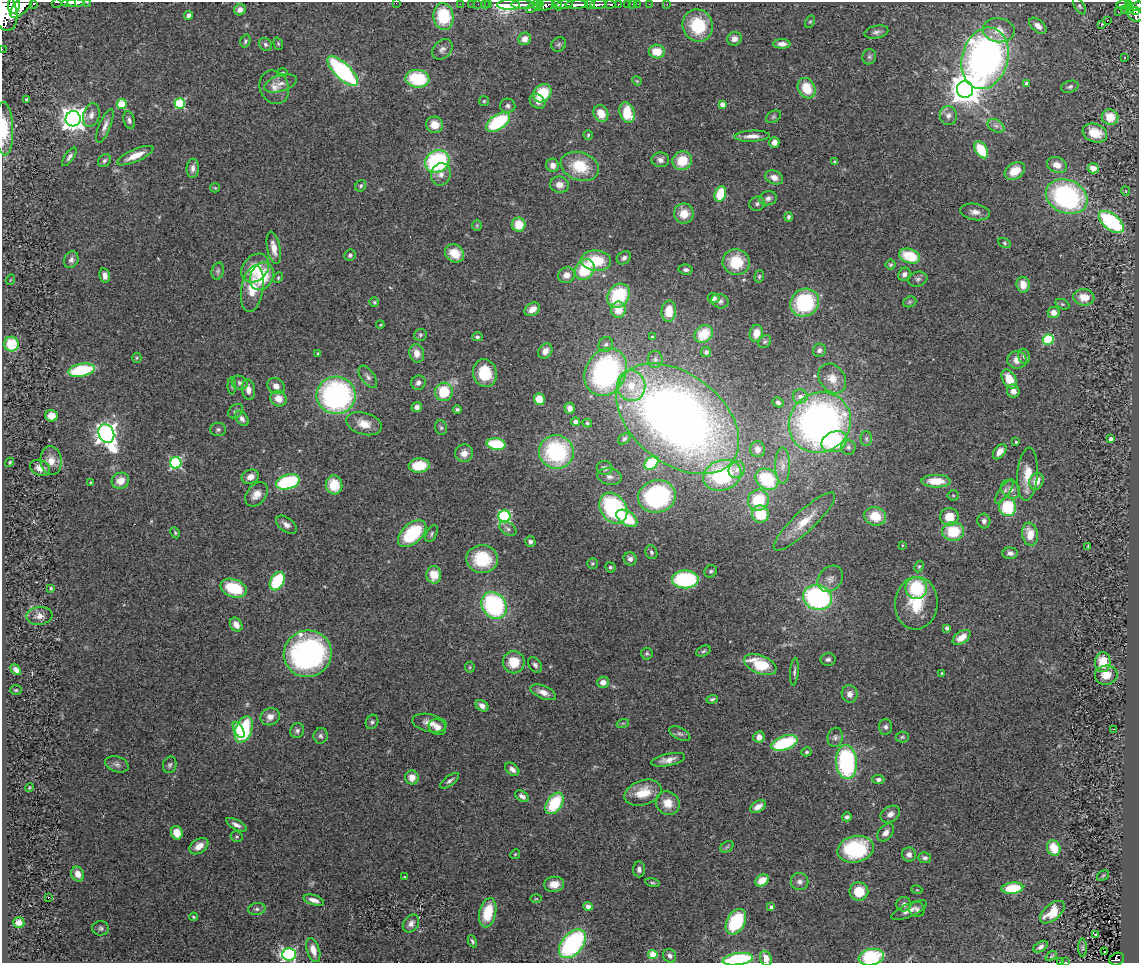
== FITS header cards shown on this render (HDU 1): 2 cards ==
NAXIS1  =                 1137
NAXIS2  =                  961

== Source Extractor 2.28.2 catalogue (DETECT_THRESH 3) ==
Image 1137 x 961 px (HDU 1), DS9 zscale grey, 1 PNG px = 1 image px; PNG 1141 x 965 px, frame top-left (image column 1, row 961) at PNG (2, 2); each listed source drawn as its Kron ellipse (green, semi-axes under 4 px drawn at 4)
Background 3.19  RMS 0.085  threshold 0.254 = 3 sigma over >= 5 px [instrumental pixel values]
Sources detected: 401; all 401 listed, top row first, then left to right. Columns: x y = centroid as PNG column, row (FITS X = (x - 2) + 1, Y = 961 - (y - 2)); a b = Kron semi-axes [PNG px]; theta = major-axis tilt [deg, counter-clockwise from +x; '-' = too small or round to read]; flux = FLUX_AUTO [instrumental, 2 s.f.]
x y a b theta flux
57 2 5 2 - 470
87 2 2 2 - 80
34 3 3 3 - 330
69 3 7 3 -2 1600
76 3 8 3 3 2200
396 3 2 2 - 32
460 4 2 2 - 27
472 4 2 2 - 21
478 4 2 2 - 31
485 4 2 2 - 42
590 4 5 3 - 930
599 4 8 3 4 2200
610 4 5 3 - 540
618 4 3 3 - 310
628 4 3 3 - 91
632 4 2 2 - 15
638 4 2 2 - 23
649 4 2 2 - 17
667 4 2 2 - 19
1123 4 7 3 0 490
14 5 8 6 82 6100
489 5 3 2 - 64
508 5 11 5 0 5500
523 5 11 4 -1 2900
546 5 9 5 11 1300
557 5 6 4 -54 590
565 5 8 4 10 980
577 5 11 4 3 4300
1128 5 4 3 - 430
21 6 15 7 47 9400
534 6 10 3 40 600
539 6 6 3 63 360
1079 6 9 5 -56 12
1137 6 6 4 20 630
1124 9 2 2 - 18
1130 9 5 3 - 160
240 10 6 5 - 31
1135 10 5 4 - 850
4 11 20 12 -74 18000
1118 11 3 2 - 17
189 15 4 4 - 26
1135 15 8 6 -37 1400
443 16 13 10 -82 300
1107 20 2 2 - 4.4
810 22 6 4 62 6.9
1101 24 3 3 - 10
698 26 16 15 - 270
1038 26 10 6 -41 33
999 30 16 12 -8 84
876 32 12 6 12 22
525 39 6 6 - 42
734 39 7 6 - 33
245 41 6 5 - 13
265 44 7 6 - 16
278 44 6 4 -71 7.9
559 44 8 6 45 12
782 44 8 5 0 39
2 49 2 2 - 27
442 49 11 8 44 30
657 51 8 7 - 110
869 57 8 7 - 13
1124 57 3 3 - 9.7
985 58 31 23 75 2500
343 71 20 8 -44 870
282 72 5 2 - 5.4
417 79 12 9 -6 320
637 81 5 4 - 5.6
281 83 17 8 17 45
1027 83 4 3 - 32
274 87 17 14 -66 66
1070 87 9 6 16 15
807 88 11 8 -63 140
965 89 8 8 - 11000
542 93 10 8 45 200
27 100 3 3 - 12
484 101 5 5 - 7.7
537 101 8 6 -40 34
180 103 5 5 - 440
122 104 5 5 - 250
722 104 4 4 - 64
508 106 8 7 - 19
627 112 11 7 -75 190
601 113 9 7 -65 91
91 115 12 8 74 36
948 115 9 8 - 29
773 117 8 5 29 11
1110 117 8 7 - 110
73 119 7 7 - 5300
129 120 9 5 -74 18
498 122 13 7 34 460
434 125 8 8 - 74
105 126 18 6 68 36
996 126 9 6 -29 22
4 129 26 9 -88 170
1095 133 12 9 -20 120
588 135 4 4 - 7.3
752 136 17 5 2 46
774 142 5 5 - 39
981 150 9 5 -59 210
135 156 20 6 23 83
69 157 11 4 56 19
660 160 9 7 -1 29
104 161 7 5 46 14
437 161 13 10 30 670
682 161 10 9 - 140
835 162 4 3 - 8.8
553 165 7 6 - 37
1057 165 10 7 -19 56
580 166 20 14 -19 210
193 168 9 6 86 27
1093 168 5 5 - 66
1015 171 11 7 34 100
441 174 11 9 69 40
774 177 9 6 -22 42
559 185 9 8 - 46
361 186 6 5 - 13
215 188 5 4 - 6.9
1126 191 5 3 - 5.7
720 194 8 5 73 180
1067 197 21 16 -24 970
768 198 9 7 13 23
757 204 8 7 - 17
975 212 15 8 -9 38
684 214 10 10 - 88
788 217 4 4 - 11
1111 222 15 7 -39 590
477 225 5 4 - 7.4
519 225 7 7 - 120
1004 243 7 4 -28 9.1
274 248 16 6 -79 65
454 253 10 8 -37 120
350 255 6 5 - 15
910 256 10 7 -18 220
624 258 8 6 36 19
71 260 9 7 65 24
596 261 15 10 -5 210
736 262 13 13 - 200
891 265 5 5 - 9.1
255 268 16 12 49 140
585 269 11 9 57 260
686 270 7 5 -8 19
218 271 8 6 74 14
904 274 7 6 - 23
105 275 7 5 -79 30
566 275 8 7 - 49
262 276 14 11 65 220
759 276 6 4 72 8.5
278 278 5 3 - 6.7
918 279 9 7 16 18
10 280 5 3 - 4
1023 285 8 6 -84 71
252 289 23 11 80 140
618 296 13 10 54 400
1084 297 10 8 -7 88
714 298 6 5 - 30
720 301 9 7 -20 20
374 302 4 4 - 7.8
910 302 7 5 21 10
805 303 15 13 36 490
1062 304 7 4 -25 10
532 309 8 6 30 59
618 310 8 7 - 110
669 311 10 7 86 110
1054 313 6 5 - 44
380 325 4 3 - 5
756 333 8 6 79 70
704 334 10 8 42 150
420 335 6 6 - 10
477 337 5 4 - 13
652 337 3 3 - 5
1048 339 5 5 - 400
765 342 7 5 43 13
11 344 7 7 - 160
606 345 8 7 - 21
819 350 6 6 - 19
545 351 8 6 52 38
706 352 5 5 - 21
318 353 4 3 - 5.8
417 353 9 7 -76 51
1024 356 8 5 -73 15
137 358 5 4 - 7.4
655 359 8 7 - 22
1017 360 9 9 - 54
81 370 13 6 10 360
606 372 25 20 62 1200
485 373 14 12 -73 210
368 377 13 6 -54 25
832 378 16 12 -53 83
1009 379 10 6 -61 110
240 383 8 6 -26 18
418 383 7 7 - 23
232 386 9 4 -88 9.9
276 386 9 7 -37 40
631 386 15 14 - 140
248 390 10 6 -82 42
1013 391 6 6 - 36
444 392 9 9 - 210
336 395 19 18 - 1300
800 396 7 7 - 37
278 399 8 7 - 65
539 399 6 5 - 100
778 402 6 5 - 21
417 407 5 5 - 26
570 408 5 5 - 33
457 409 4 4 - 11
236 411 8 6 40 18
51 416 6 5 - 72
242 419 8 5 -54 27
678 419 69 45 -38 4800
576 422 4 3 - 15
587 423 5 3 - 9.2
820 423 32 29 37 2800
364 424 18 11 -16 79
441 428 7 5 -73 13
218 429 8 7 - 15
106 434 10 7 -65 4200
624 439 7 4 39 11
866 439 7 5 -89 12
1111 439 4 3 - 29
834 442 13 10 25 380
1016 442 3 3 - 7.1
496 444 9 5 -7 270
848 447 7 7 - 21
758 449 8 7 - 33
556 452 17 16 - 670
1000 452 9 5 52 42
464 453 9 8 - 47
51 461 14 10 -84 61
10 462 5 4 - 6.7
176 463 6 5 - 780
652 463 8 5 43 320
419 466 10 7 4 170
783 466 18 7 90 51
40 468 10 7 -21 44
605 468 8 7 - 22
737 470 9 7 48 24
1027 474 26 10 86 110
722 475 19 15 19 390
250 477 9 7 21 41
609 477 12 8 -10 31
767 479 12 10 -37 320
120 481 9 8 - 69
936 481 14 6 -1 120
1036 481 8 7 - 67
288 482 12 7 16 510
91 483 3 3 - 7.6
334 485 9 8 - 130
1010 489 10 8 -38 36
1004 491 14 5 54 22
256 494 13 9 51 60
953 495 5 5 - 8.4
657 496 19 16 13 660
758 500 11 10 - 210
1007 507 9 8 - 290
613 508 16 12 -55 760
760 514 9 8 - 160
504 516 6 6 - 860
875 516 11 9 -18 130
949 517 9 9 - 95
627 518 12 7 -34 220
804 521 41 10 43 150
984 521 7 6 - 21
286 525 12 7 -36 30
508 529 9 6 -36 18
953 531 11 9 0 200
175 533 6 4 -64 8.2
412 533 17 10 42 340
432 534 9 5 63 13
1030 534 12 8 -81 99
530 542 5 5 - 16
902 545 3 2 - 4.6
1088 547 4 3 - 6.2
651 552 7 5 -66 14
1010 553 7 5 -3 23
482 559 16 14 -6 270
630 559 7 6 - 26
592 563 5 5 - 9.5
919 566 6 4 62 7.9
610 567 5 5 - 10
711 571 6 6 - 12
434 575 9 7 -85 110
685 579 13 9 1 570
830 579 14 11 51 46
277 581 10 6 60 340
51 588 4 3 - 8.8
234 588 13 8 -20 260
916 588 11 10 - 350
817 597 14 12 -16 1000
916 603 26 21 84 230
494 605 14 11 -54 800
39 616 13 9 6 41
236 625 7 6 - 42
947 628 4 3 - 20
962 637 10 6 34 74
703 651 8 5 27 11
647 653 6 6 - 10
308 654 24 23 - 1300
828 659 7 6 - 17
514 662 11 11 - 130
1103 662 10 7 86 130
535 665 8 6 -52 18
760 665 17 9 -22 230
470 667 5 5 - 8.1
16 670 6 4 -44 34
794 672 14 4 85 16
942 673 4 3 - 6.9
1106 675 11 9 5 74
603 682 6 5 - 41
16 690 6 5 - 7.6
543 692 14 6 -23 46
850 694 9 8 - 37
712 699 6 4 18 10
482 706 7 5 -35 30
270 717 10 8 24 44
372 722 7 6 - 14
429 723 17 9 -12 54
623 723 6 4 18 7.9
437 727 9 7 -31 41
886 727 8 6 -88 19
244 729 14 8 70 440
1113 729 3 2 - 9.5
239 730 9 4 -60 94
297 731 7 6 - 18
680 734 11 5 -28 18
321 736 8 7 - 17
759 737 6 5 - 36
835 737 10 7 80 22
902 737 6 5 - 11
784 743 13 7 18 400
807 752 5 4 - 9.2
668 760 17 6 12 45
846 762 17 10 -86 740
117 764 12 7 -18 26
170 765 8 6 73 15
512 769 8 5 -41 26
412 777 7 6 - 59
878 779 6 4 -5 19
450 781 11 5 37 16
29 787 4 3 - 5.5
643 793 19 12 19 130
522 796 7 5 -33 27
554 803 12 7 56 290
668 803 12 11 - 85
758 807 8 5 30 49
890 814 10 7 32 31
847 817 5 4 - 15
236 825 11 5 -28 30
886 832 10 7 50 33
177 833 7 5 -67 76
236 837 6 5 - 9.4
199 846 10 7 35 54
727 847 7 5 31 9.1
1054 848 8 6 -68 120
855 849 18 13 13 470
515 854 5 4 - 7
909 855 7 7 - 27
925 858 6 5 - 14
639 869 8 6 -85 19
78 874 7 6 - 55
1103 876 7 4 31 7.4
404 877 3 2 - 4.2
762 880 7 5 35 81
800 882 9 8 - 27
653 883 7 4 -12 9.4
554 884 10 7 6 58
1012 888 11 5 7 210
917 890 5 3 - 5.4
859 891 9 9 - 130
48 898 3 2 - 40
536 899 5 3 - 5.8
314 900 11 5 -17 35
904 904 7 7 - 22
588 906 4 4 - 33
771 907 4 4 - 17
257 909 9 6 8 18
917 909 8 7 - 17
909 910 19 6 24 41
1052 912 15 8 41 97
488 913 15 8 78 190
193 917 4 3 - 7.3
736 922 13 9 62 340
19 923 5 5 - 32
411 923 10 7 55 28
101 928 8 7 - 16
1095 934 3 3 - 86
472 941 6 4 -63 11
572 944 17 10 49 830
1041 947 8 5 32 18
1083 948 9 4 90 11
313 950 12 6 -73 64
1104 952 2 2 - 15
289 954 7 6 - 1200
653 954 4 4 - 190
670 956 7 6 - 21
1051 956 6 4 37 7.4
871 957 13 8 11 370
766 958 8 5 -71 60
738 959 15 6 7 490
1117 959 7 6 - 210
1061 962 2 2 - 7.8
1065 962 3 2 - 48
At the frame edge (FLAGS 8, measured only in part): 16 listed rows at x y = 57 2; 87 2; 34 3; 69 3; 76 3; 396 3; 1137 6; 4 11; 2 49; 4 129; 289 954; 871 957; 766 958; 738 959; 1061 962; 1065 962